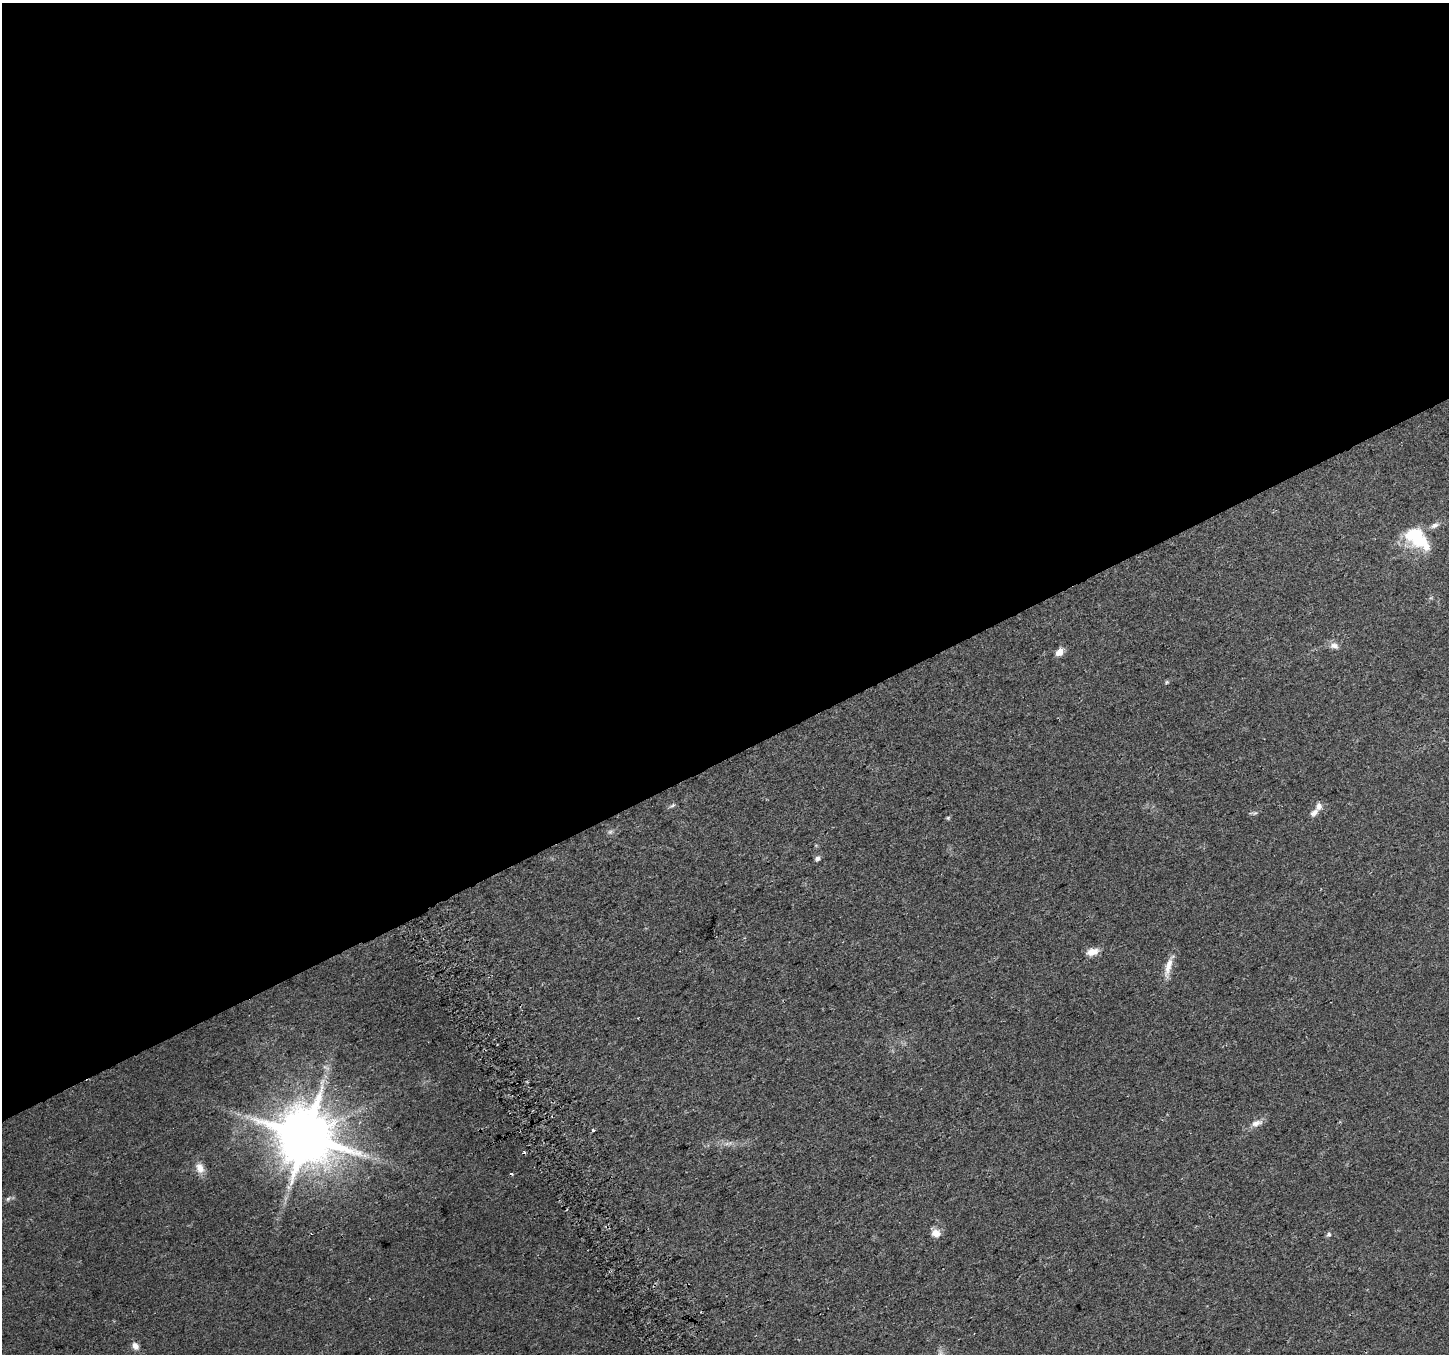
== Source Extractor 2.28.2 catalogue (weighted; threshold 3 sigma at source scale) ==
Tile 2 of 4 x 4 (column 2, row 1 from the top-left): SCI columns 1476-2922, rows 4175-5526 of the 5848 x 5706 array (HDU 1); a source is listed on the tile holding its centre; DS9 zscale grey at full resolution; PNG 1451 x 1356 px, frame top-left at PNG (2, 3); no overlay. Shown black and unused: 56% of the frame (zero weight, under 2 of 3 exposures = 2% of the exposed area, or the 3 px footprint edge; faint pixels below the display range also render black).
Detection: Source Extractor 2.28.2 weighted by HDU 2 'WHT'; one run over the whole footprint, this tile lists its part. Background 0.0511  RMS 0.0081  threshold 0.0365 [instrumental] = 3 sigma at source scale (4.5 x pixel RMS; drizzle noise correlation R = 1.50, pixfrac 1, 0.0396/0.0396 arcsec/px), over >= 5 px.
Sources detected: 31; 2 too faint to see at this stretch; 1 inside a brighter object's white glare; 4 cosmic-ray / hot-pixel residue — not listed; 2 inside a brighter listed object's ellipse — not listed separately; the other 22 listed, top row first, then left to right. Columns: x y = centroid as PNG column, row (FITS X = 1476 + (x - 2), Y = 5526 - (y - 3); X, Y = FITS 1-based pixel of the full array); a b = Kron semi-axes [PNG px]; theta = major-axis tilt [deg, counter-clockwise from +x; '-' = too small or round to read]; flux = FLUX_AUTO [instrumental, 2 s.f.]
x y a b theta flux
1434 525 11 6 19 3.3
1417 535 24 16 -74 37
1334 646 12 8 -14 4.5
1059 652 10 7 43 6.6
1167 682 5 5 - 1
673 805 7 4 31 1.4
1255 813 8 5 24 1.6
1314 813 13 7 47 4.3
948 818 6 5 - 1.1
610 832 6 6 - 1.8
817 858 8 5 50 2.3
1092 952 15 8 14 6.9
1168 966 32 8 73 9.5
326 1067 11 4 -24 1.9
1256 1123 16 8 21 5.4
593 1130 3 3 - 2.2
306 1136 17 16 - 5100
200 1168 13 9 -68 7.4
8 1199 8 5 53 1.7
936 1233 11 9 -15 6.9
1329 1234 7 5 46 1.8
135 1346 10 8 -54 4.4